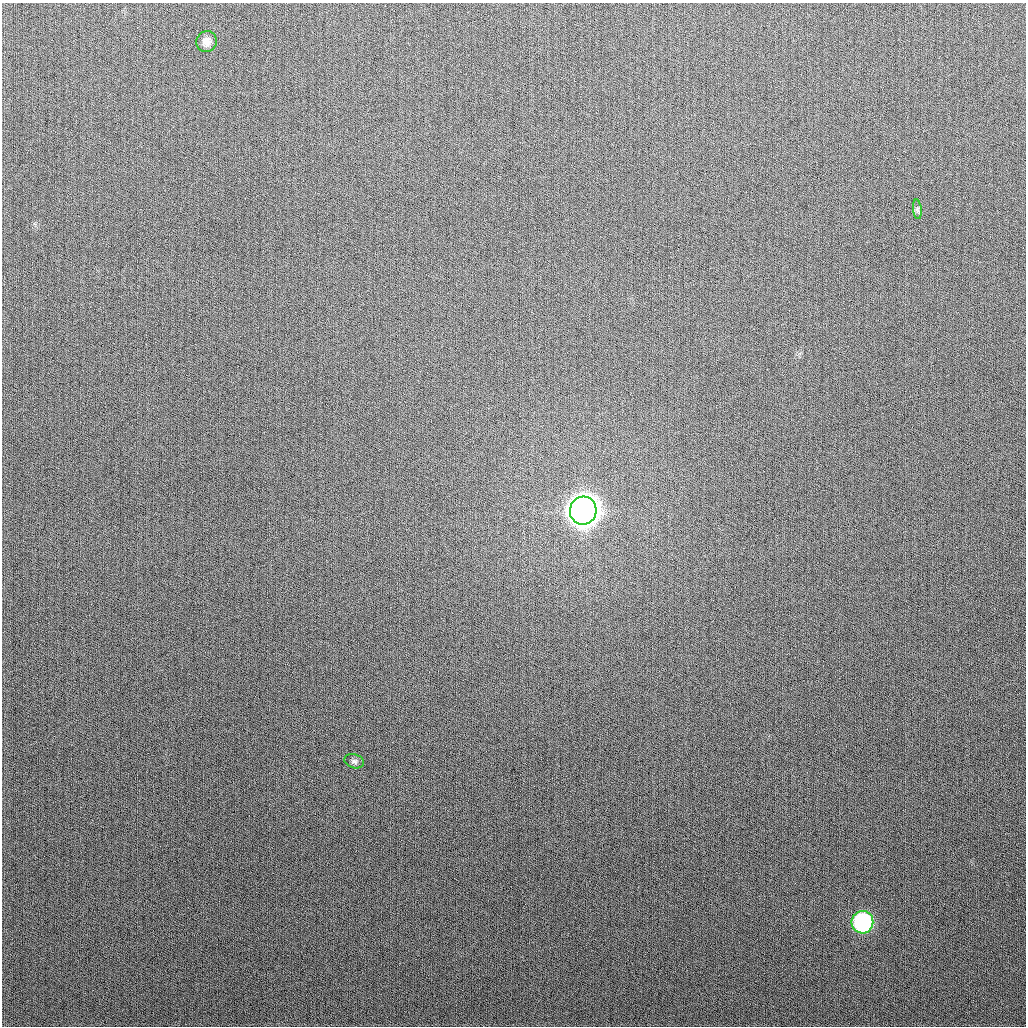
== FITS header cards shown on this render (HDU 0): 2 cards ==
NAXIS1  =                 1024
NAXIS2  =                 1024

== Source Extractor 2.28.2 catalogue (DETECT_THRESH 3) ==
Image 1024 x 1024 px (HDU 0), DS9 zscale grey, 1 PNG px = 1 image px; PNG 1028 x 1028 px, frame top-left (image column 1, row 1024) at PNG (2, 3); each listed source drawn as its Kron ellipse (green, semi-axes under 4 px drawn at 4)
Background 267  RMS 11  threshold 32.7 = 3 sigma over >= 5 px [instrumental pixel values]
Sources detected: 5; all 5 listed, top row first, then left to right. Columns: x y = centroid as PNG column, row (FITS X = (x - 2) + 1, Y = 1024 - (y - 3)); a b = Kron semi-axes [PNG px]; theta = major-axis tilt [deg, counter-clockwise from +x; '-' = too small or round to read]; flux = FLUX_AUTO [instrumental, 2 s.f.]
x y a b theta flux
206 41 10 10 - 5.7e+03
917 209 10 4 -84 1.7e+03
583 511 14 13 - 1.5e+06
354 761 10 6 -16 2.4e+03
862 922 11 11 - 1.0e+05